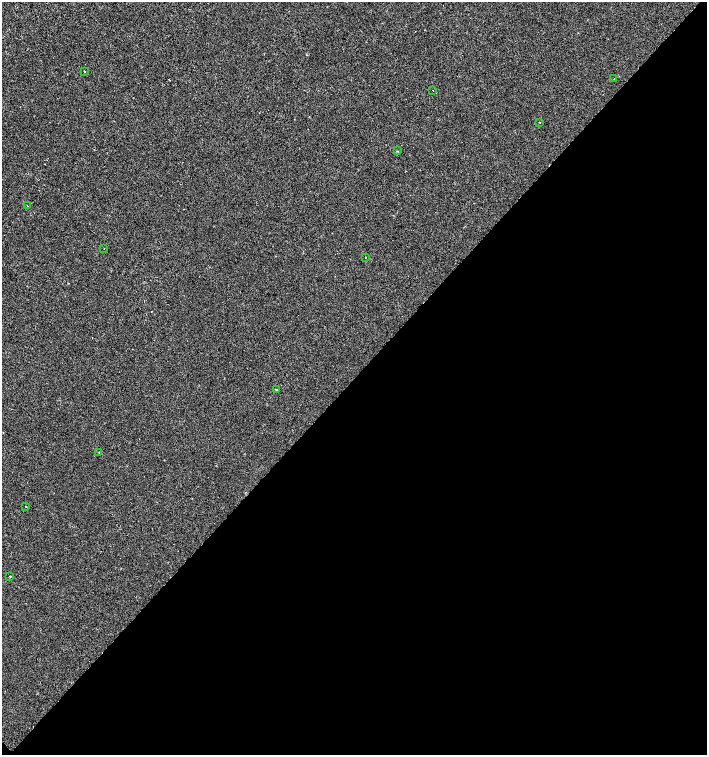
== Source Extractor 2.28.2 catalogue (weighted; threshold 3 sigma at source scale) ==
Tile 15 of 4 x 4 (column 3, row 4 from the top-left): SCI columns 3047-4455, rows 1-1506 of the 6026 x 6031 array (HDU 1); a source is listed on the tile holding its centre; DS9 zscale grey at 2 x 2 block average (1 PNG px = mean of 2 x 2 image px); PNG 709 x 757 px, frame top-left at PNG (2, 2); each listed source drawn as its Kron ellipse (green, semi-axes under 4 px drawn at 4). Shown black and unused: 50% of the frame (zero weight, under 2 of 3 exposures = <1% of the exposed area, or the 3 px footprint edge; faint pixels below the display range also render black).
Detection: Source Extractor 2.28.2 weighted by HDU 2 'WHT'; one run over the whole footprint, this tile lists its part. Background 4.92e-04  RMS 0.0029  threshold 0.0131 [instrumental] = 3 sigma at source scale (4.5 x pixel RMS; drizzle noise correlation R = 1.50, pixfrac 1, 0.0396/0.0396 arcsec/px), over >= 5 px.
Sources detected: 13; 1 cosmic-ray / hot-pixel residue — neither listed nor drawn; the other 12 listed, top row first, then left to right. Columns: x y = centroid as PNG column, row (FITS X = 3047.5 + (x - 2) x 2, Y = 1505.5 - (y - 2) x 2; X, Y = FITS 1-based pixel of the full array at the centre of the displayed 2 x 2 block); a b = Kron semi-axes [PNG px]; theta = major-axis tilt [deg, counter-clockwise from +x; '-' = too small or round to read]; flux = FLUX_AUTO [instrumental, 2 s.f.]
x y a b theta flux
84 71 2 2 - 0.31
614 79 2 2 - 0.46
433 91 2 2 - 0.55
540 122 2 2 - 0.23
397 151 2 2 - 0.34
27 205 2 2 - 0.31
104 249 2 2 - 0.3
366 257 2 2 - 0.45
276 389 2 2 - 0.95
99 452 2 2 - 0.29
26 506 2 2 - 0.26
10 576 2 2 - 0.71
Diffuse or blended objects may show on this block-average render without a row.